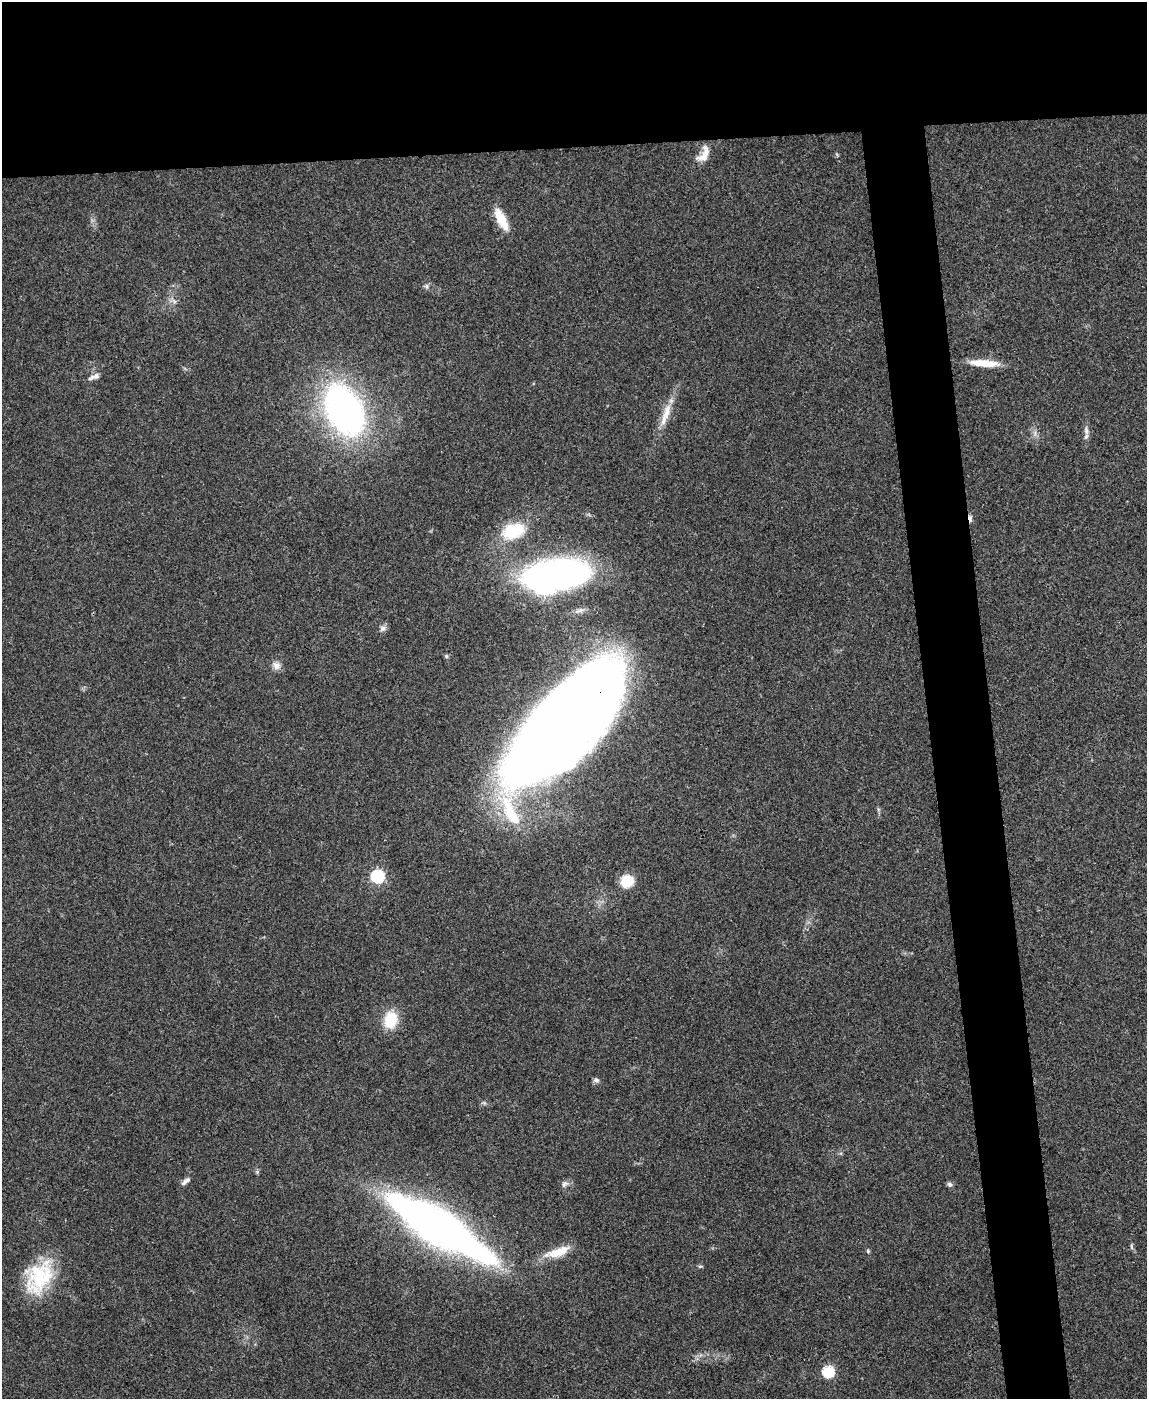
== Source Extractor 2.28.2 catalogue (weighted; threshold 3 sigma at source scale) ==
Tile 2 of 4 x 3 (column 2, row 1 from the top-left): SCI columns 1148-2292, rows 3033-4429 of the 4582 x 4561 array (HDU 1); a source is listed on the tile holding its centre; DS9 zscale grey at full resolution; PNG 1149 x 1401 px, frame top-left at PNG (2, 2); no overlay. Shown black and unused: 15% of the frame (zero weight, under 3 of 4 exposures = <1% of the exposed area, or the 3 px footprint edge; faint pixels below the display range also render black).
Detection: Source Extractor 2.28.2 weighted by HDU 2 'WHT'; one run over the whole footprint, this tile lists its part. Background 0.0661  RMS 0.0051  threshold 0.0232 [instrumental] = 3 sigma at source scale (4.5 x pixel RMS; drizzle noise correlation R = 1.50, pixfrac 1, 0.05/0.05 arcsec/px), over >= 5 px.
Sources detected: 31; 2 inside a brighter object's white glare — not listed; the other 29 listed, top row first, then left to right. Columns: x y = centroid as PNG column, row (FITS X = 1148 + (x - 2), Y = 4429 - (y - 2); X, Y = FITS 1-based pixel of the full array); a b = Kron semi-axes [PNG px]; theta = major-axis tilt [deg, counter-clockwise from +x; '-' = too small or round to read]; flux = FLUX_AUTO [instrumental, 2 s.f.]
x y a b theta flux
704 154 23 11 63 6.8
501 220 27 9 -63 11
427 286 7 6 - 1.2
984 363 34 8 -4 11
95 377 15 6 17 2.6
344 410 29 18 -63 310
667 412 27 9 75 8
1086 431 14 5 -81 2.3
970 518 10 4 -79 1.6
513 531 27 17 19 24
552 576 60 24 6 230
383 628 10 7 27 1.9
446 656 6 4 -89 0.72
276 665 11 10 - 3.1
555 732 126 50 47 930
378 876 6 6 - 81
627 881 11 11 - 13
390 1020 19 14 80 15
596 1080 8 7 - 1.4
185 1181 14 5 42 2.2
565 1184 11 7 41 2
950 1184 7 6 - 1.4
439 1228 103 26 -32 360
1131 1247 9 3 -77 0.95
868 1251 5 4 - 0.64
558 1252 34 10 18 11
700 1266 5 5 - 0.75
39 1277 42 28 60 35
828 1372 6 5 - 55
Overlapping masked pixels (flux is a lower limit): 2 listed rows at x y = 970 518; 555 732